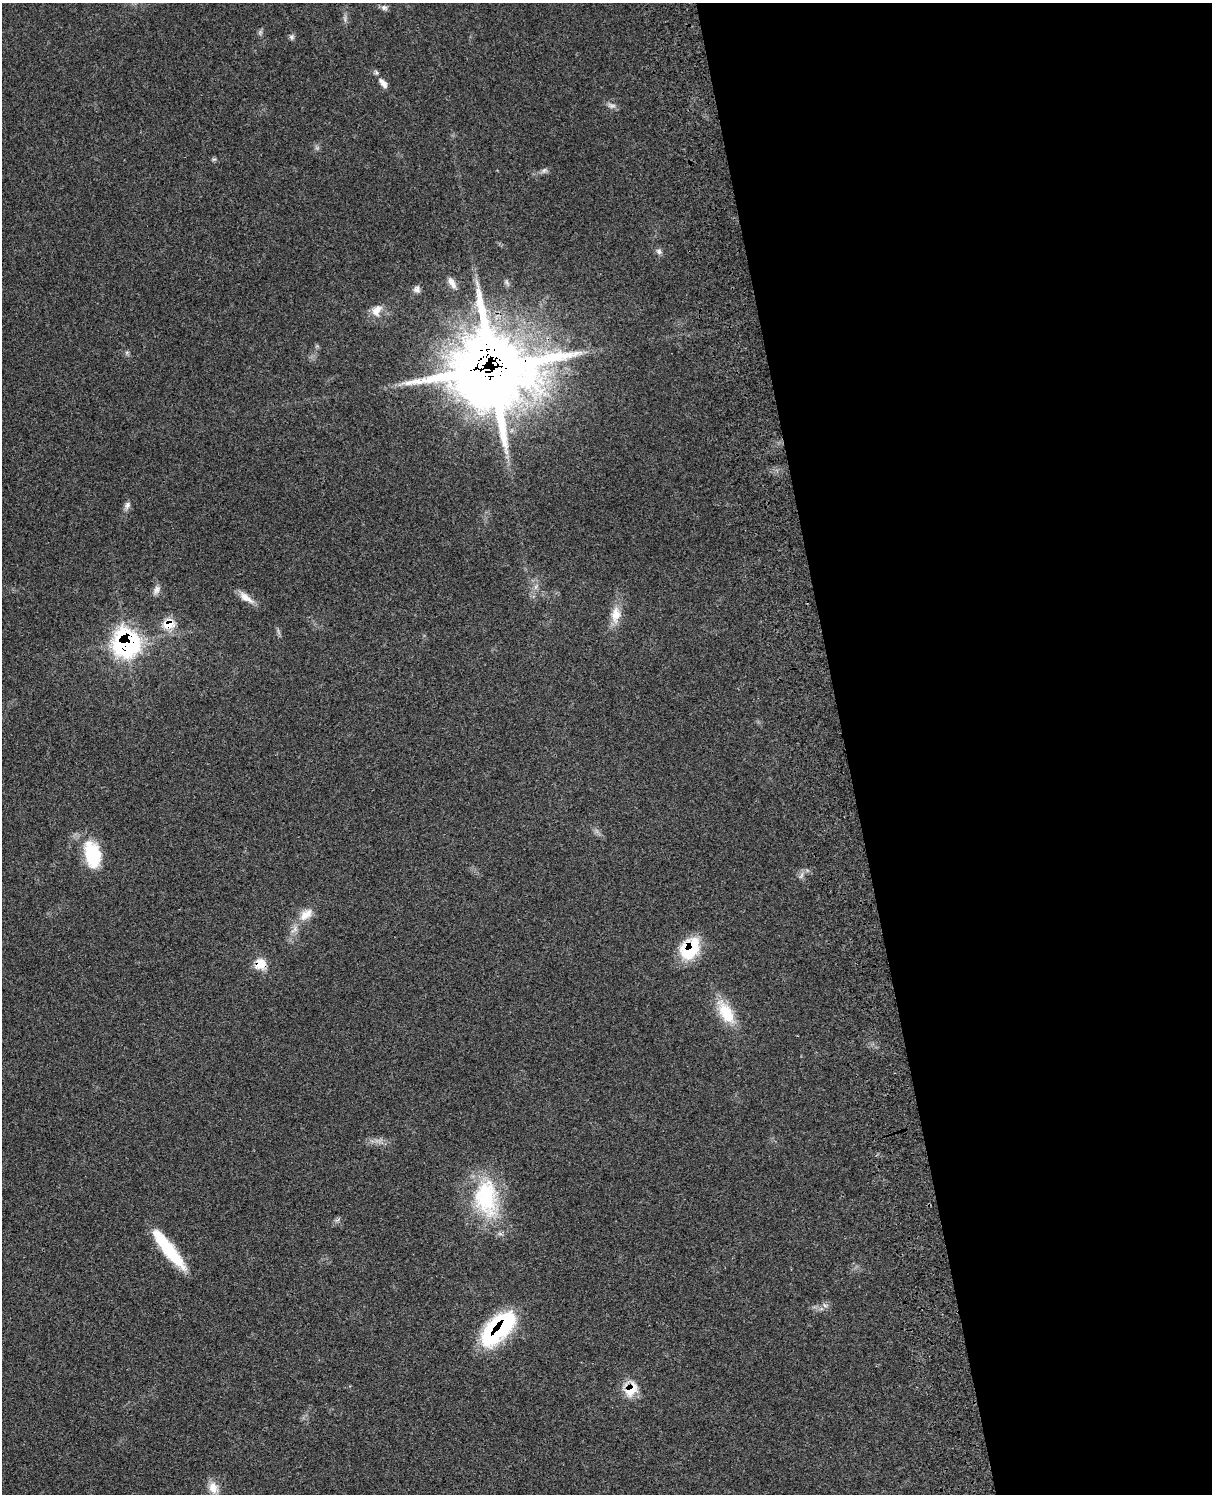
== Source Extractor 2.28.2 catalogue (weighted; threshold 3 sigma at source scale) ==
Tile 8 of 4 x 3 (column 4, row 2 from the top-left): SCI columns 3755-4964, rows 1776-3267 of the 5077 x 4925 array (HDU 1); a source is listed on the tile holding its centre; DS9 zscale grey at full resolution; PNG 1214 x 1496 px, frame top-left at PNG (2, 3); no overlay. Shown black and unused: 30% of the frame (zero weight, under 3 of 4 exposures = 6% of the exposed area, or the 3 px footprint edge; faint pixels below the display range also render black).
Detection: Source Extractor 2.28.2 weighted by HDU 2 'WHT'; one run over the whole footprint, this tile lists its part. Background 0.0987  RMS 0.0063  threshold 0.0285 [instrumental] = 3 sigma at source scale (4.5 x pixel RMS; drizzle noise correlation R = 1.50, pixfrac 1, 0.05/0.05 arcsec/px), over >= 5 px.
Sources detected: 30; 1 inside a brighter listed object's ellipse — not listed separately; the other 29 listed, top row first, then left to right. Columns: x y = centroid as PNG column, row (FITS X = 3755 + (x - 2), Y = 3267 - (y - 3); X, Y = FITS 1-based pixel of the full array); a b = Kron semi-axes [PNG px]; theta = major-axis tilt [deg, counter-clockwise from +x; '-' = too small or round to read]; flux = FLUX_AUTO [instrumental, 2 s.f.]
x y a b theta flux
384 8 9 7 -14 2
260 32 9 3 85 1.2
292 37 7 6 - 1.6
383 83 16 7 -50 4
611 105 13 6 -14 2.5
544 170 7 6 - 1.6
659 251 9 7 -31 1.9
452 283 16 7 -60 4.2
417 289 9 8 - 2.5
377 310 17 12 58 6.8
492 369 31 28 3 4700
127 505 11 7 69 2.6
157 590 13 7 69 3
246 597 23 8 -36 6.2
616 615 24 12 83 9.8
169 624 10 9 - 13
126 642 14 12 -79 210
93 855 31 17 -76 32
801 876 10 5 63 2
306 915 21 12 37 8.9
690 949 23 16 54 34
260 964 14 13 - 9.2
726 1012 34 16 -60 20
486 1198 53 31 -83 55
168 1249 48 10 -52 36
825 1305 7 4 -2 1.5
498 1329 43 20 46 73
631 1389 19 12 59 13
213 1488 17 12 -69 6.8
Overlapping masked pixels (flux is a lower limit): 7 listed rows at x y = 492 369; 169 624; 126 642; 690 949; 260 964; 498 1329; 631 1389